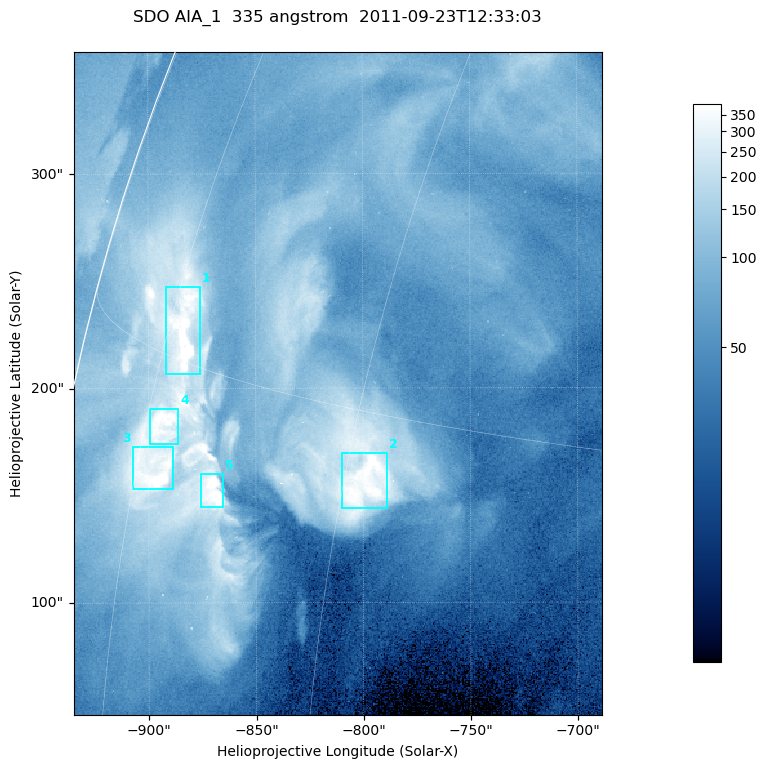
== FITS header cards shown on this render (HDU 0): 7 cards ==
TELESCOP= 'SDO     '           /
INSTRUME= 'AIA_1   '           /
WAVELNTH=                  335 /
WAVEUNIT= 'angstrom'           /
DATE-OBS= '2011-09-23T12:33:03.62' /
CTYPE1  = 'HPLN-TAN'           /
CTYPE2  = 'HPLT-TAN'           /

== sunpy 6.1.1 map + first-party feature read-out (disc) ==
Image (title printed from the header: SDO AIA_1  335 angstrom  2011-09-23T12:33:03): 410 x 514 px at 0.601 arcsec/px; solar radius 956 arcsec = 1592 px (partial field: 2.5% of the solar disc is inside the frame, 96% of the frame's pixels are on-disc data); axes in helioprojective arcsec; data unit not stated in the header (colour bar unlabelled)
Pointing: header CRPIX1/2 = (2042.06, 2043.86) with CRVAL1/2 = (0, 0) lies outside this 410 x 514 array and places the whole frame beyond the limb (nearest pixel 1.41 R_sun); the SolarSoft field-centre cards XCEN/YCEN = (-811.7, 202.2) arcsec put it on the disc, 1306 arcsec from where CRPIX/CRVAL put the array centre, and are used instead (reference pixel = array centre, CRVAL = XCEN/YCEN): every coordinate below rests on XCEN/YCEN
Orientation: roll -0.142 deg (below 1 deg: not rotated)
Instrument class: DISC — disc imager (sunpy class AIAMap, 335 A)
Bright regions (active regions / flare kernels): reference = the on-disc median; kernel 3 px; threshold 5 sigma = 240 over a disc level ~69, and >= 1.15x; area >= 210 px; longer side >= 5 px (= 3 arcsec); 5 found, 5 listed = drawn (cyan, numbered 1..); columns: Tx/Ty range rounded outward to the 2 arcsec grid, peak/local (2 s.f.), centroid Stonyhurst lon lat
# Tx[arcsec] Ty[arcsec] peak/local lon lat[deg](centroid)
1 -892..-876 206..248 11 -74 +16
2 -810..-788 144..170 6.4 -59 +13
3 -908..-888 152..174 7.2 -73 +12
4 -900..-886 174..192 7.2 -73 +13
5 -876..-864 144..162 7.4 -68 +12
Off-limb structures (1.02-1.3 R_sun): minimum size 105 px: none found